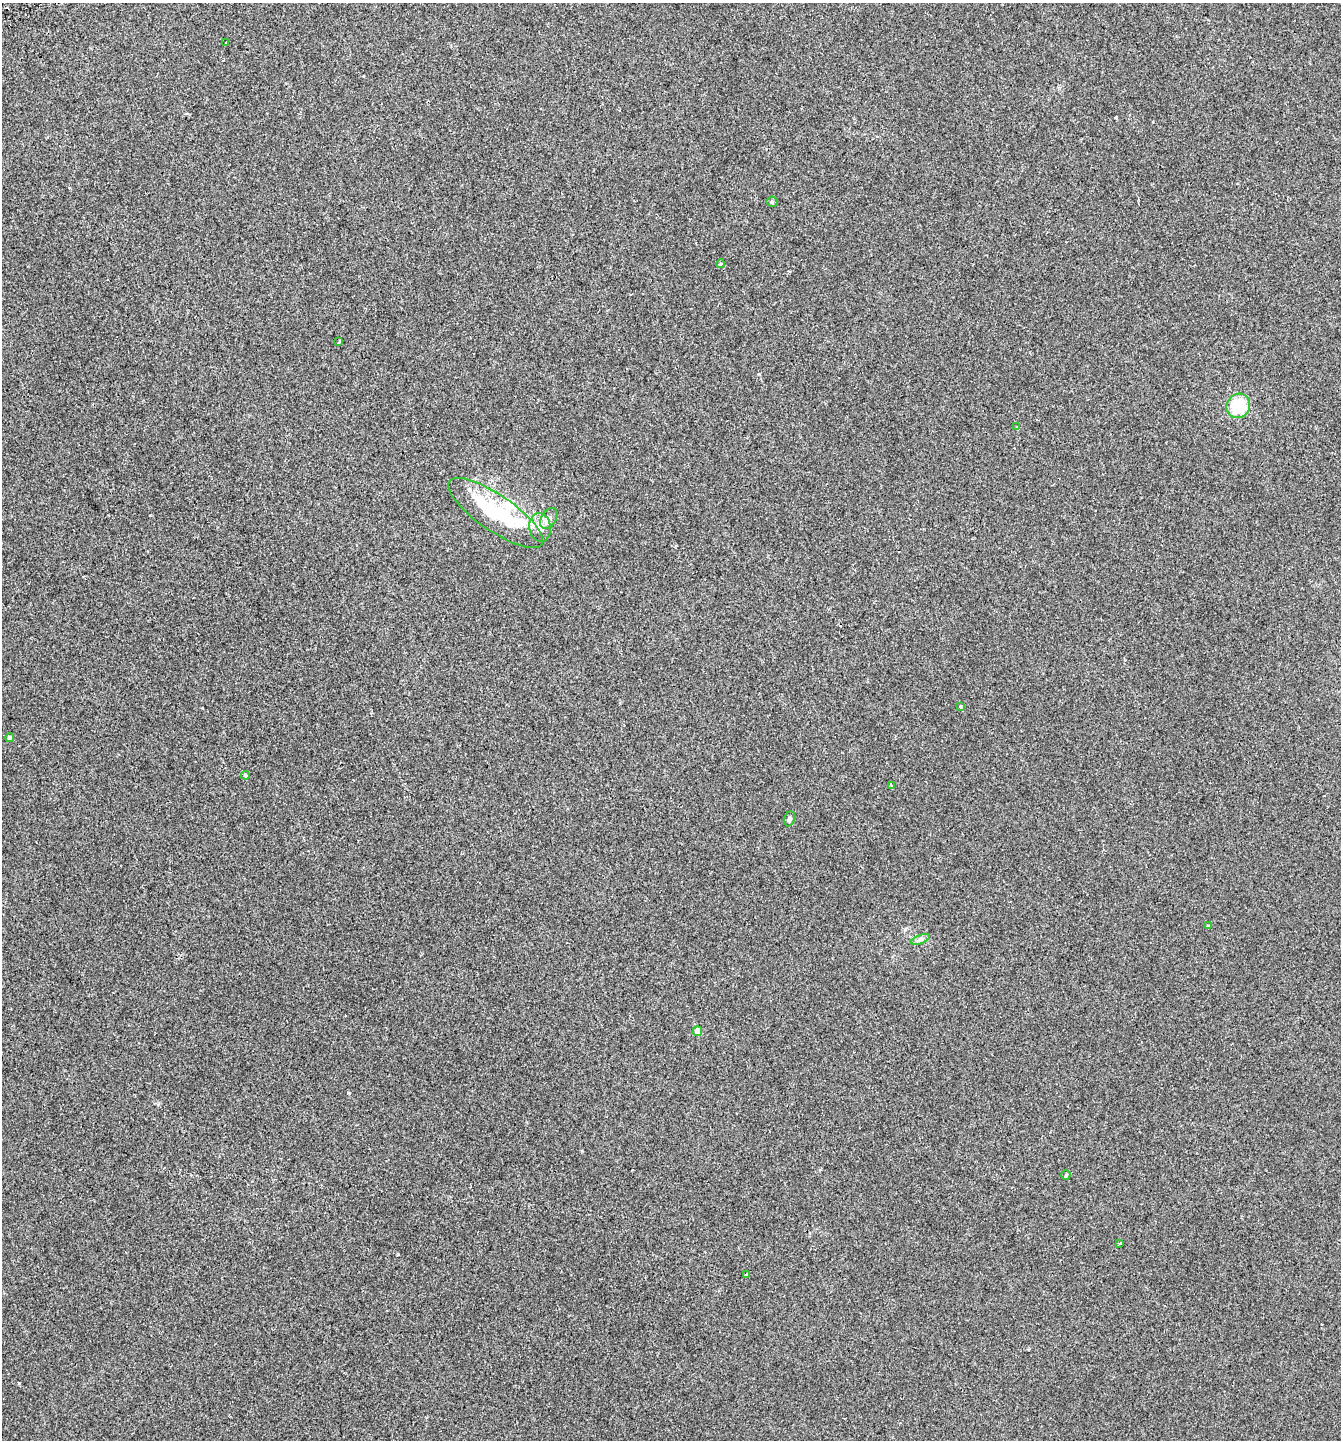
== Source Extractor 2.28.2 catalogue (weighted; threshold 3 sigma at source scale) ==
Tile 11 of 4 x 4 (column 3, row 3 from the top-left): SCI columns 2840-4178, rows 1489-2926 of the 5732 x 5857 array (HDU 1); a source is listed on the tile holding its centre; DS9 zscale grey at full resolution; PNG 1343 x 1442 px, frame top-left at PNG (2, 3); each listed source drawn as its Kron ellipse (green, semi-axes under 4 px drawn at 4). Shown black and unused: <1% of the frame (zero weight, under 2 of 3 exposures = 3% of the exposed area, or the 3 px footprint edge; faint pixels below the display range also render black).
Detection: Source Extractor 2.28.2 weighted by HDU 2 'WHT'; one run over the whole footprint, this tile lists its part. Background 0.0096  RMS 0.0067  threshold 0.0301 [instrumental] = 3 sigma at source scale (4.5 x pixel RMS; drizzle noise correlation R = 1.50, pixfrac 1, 0.0396/0.0396 arcsec/px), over >= 5 px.
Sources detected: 23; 1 inside a brighter object's white glare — neither listed nor drawn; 2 inside a brighter listed object's ellipse — not listed separately; the other 20 listed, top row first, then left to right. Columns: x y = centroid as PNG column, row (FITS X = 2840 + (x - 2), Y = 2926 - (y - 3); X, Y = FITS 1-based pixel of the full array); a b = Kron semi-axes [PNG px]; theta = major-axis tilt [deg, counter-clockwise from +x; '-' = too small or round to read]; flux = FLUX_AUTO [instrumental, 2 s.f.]
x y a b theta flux
226 42 3 3 - 1.8
772 202 5 5 - 0.95
720 264 4 2 - 0.66
339 342 4 3 - 0.65
1238 406 12 11 - 26
1017 427 3 3 - 1.3
496 513 56 18 -34 46
549 518 11 7 59 3.1
540 527 14 10 -81 6.5
961 706 3 3 - 5.7
10 738 4 4 - 2.8
245 775 4 4 - 2
891 785 3 3 - 0.65
790 819 7 5 69 1.4
1208 926 3 3 - 0.88
920 939 10 3 21 1.4
698 1031 5 4 - 6.2
1066 1175 4 4 - 0.78
1120 1243 3 3 - 0.71
747 1274 3 3 - 1
Unlisted compact peaks at least as high as the median listed source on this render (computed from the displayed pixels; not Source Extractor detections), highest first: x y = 19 1383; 349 1093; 398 1254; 1116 117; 759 374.